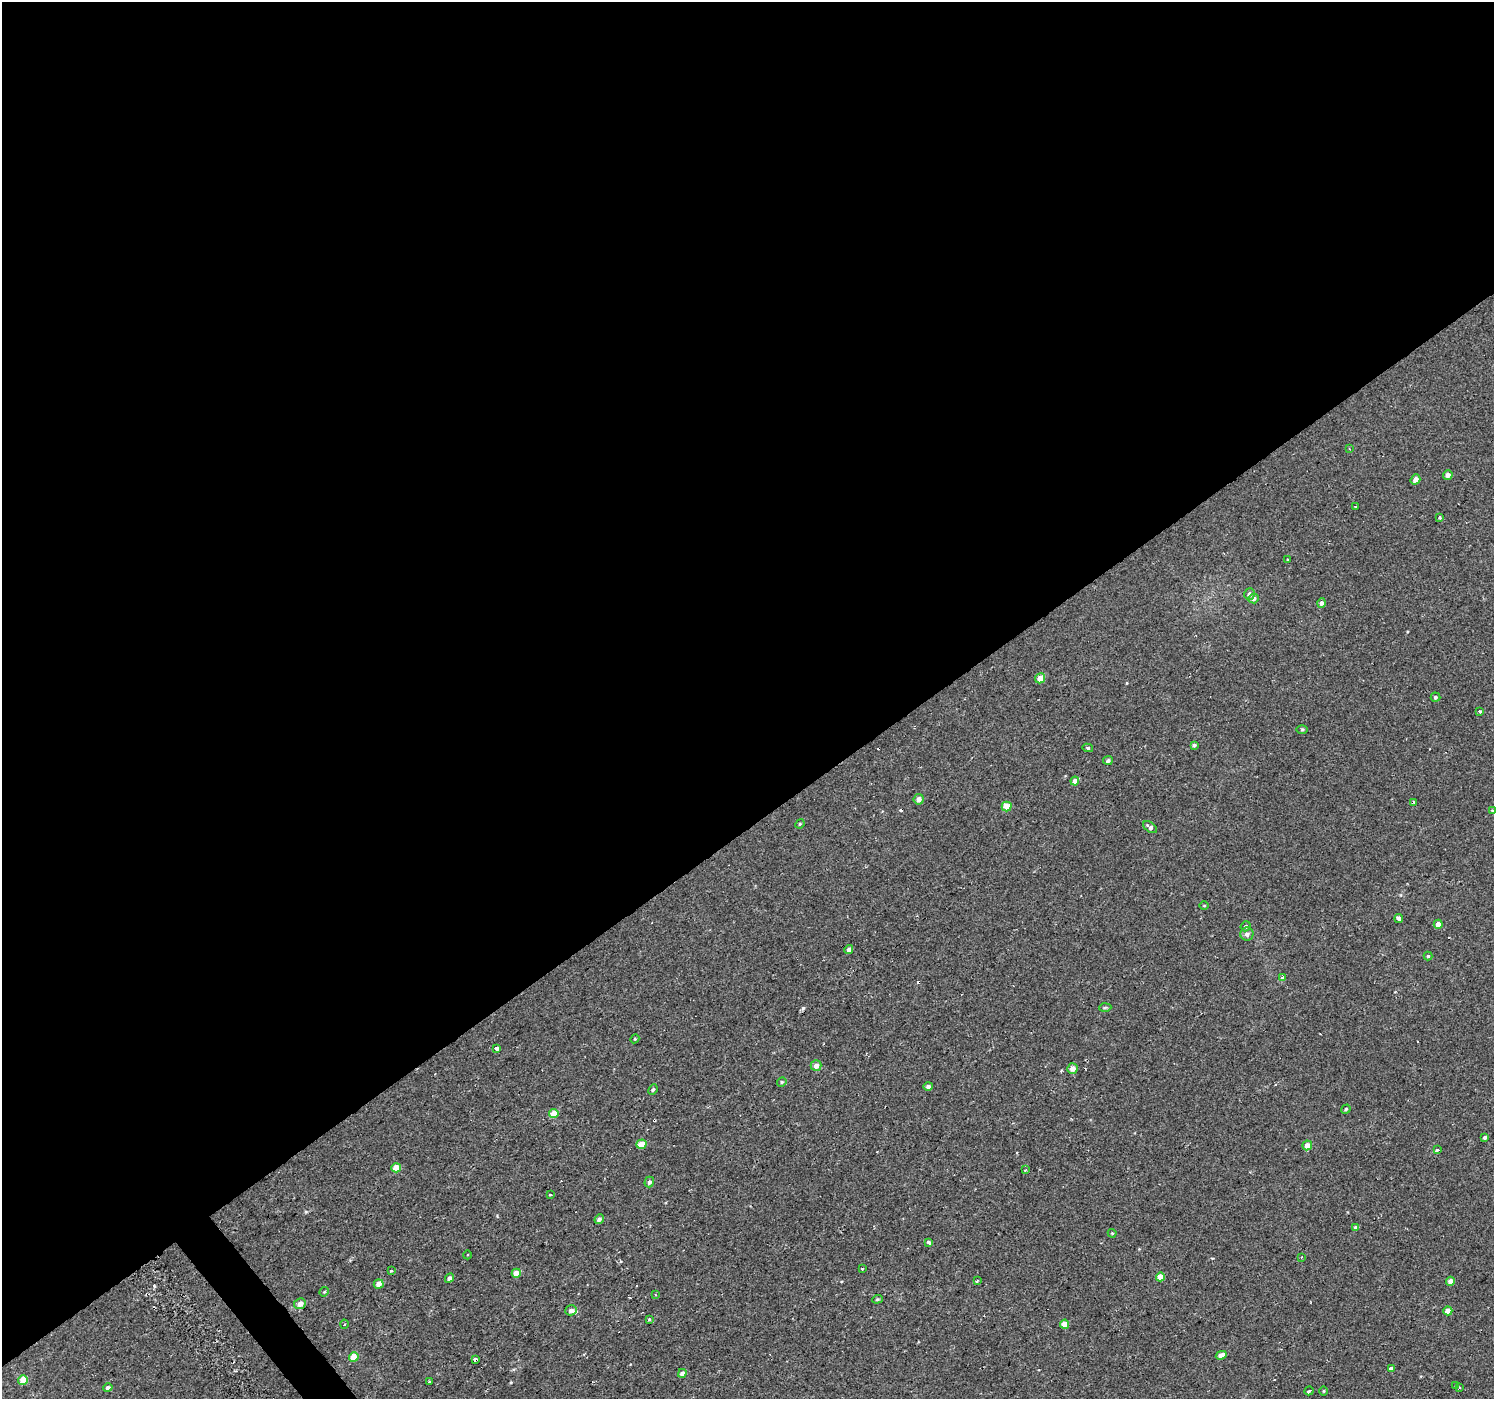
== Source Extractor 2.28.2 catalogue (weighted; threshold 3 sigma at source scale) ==
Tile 2 of 4 x 4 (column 2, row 1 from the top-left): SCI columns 1545-3036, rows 4420-5816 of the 6021 x 5949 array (HDU 1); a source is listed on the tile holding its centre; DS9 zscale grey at full resolution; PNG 1496 x 1401 px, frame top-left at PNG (2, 2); each listed source drawn as its Kron ellipse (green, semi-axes under 4 px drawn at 4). Shown black and unused: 60% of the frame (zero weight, under 2 of 3 exposures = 2% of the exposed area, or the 3 px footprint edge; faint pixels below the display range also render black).
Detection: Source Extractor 2.28.2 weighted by HDU 2 'WHT'; one run over the whole footprint, this tile lists its part. Background 0.00284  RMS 0.0057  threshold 0.0255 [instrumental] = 3 sigma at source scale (4.5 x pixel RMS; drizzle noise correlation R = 1.50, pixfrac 1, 0.0396/0.0396 arcsec/px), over >= 5 px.
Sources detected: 93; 8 cosmic-ray / hot-pixel residue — neither listed nor drawn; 1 inside a brighter listed object's ellipse — not listed separately; the other 84 listed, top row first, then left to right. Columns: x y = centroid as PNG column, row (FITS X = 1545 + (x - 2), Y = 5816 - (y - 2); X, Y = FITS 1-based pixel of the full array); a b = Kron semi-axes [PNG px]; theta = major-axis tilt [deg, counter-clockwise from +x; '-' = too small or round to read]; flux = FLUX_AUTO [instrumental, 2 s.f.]
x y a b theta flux
1349 449 3 2 - 0.47
1448 475 5 4 - 2.7
1415 479 5 4 - 3.7
1356 506 2 2 - 0.45
1440 517 3 3 - 1
1288 559 4 2 - 0.46
1250 594 6 5 - 2.2
1254 598 5 5 - 1.9
1321 603 5 4 - 1.7
1040 678 5 5 - 5.7
1435 697 5 4 - 0.97
1480 711 3 3 - 2.4
1302 730 6 4 1 0.67
1194 745 4 4 - 1.1
1088 748 5 4 - 0.85
1108 760 5 4 - 1.2
1075 781 4 4 - 3.9
919 799 5 5 - 3.1
1414 802 3 3 - 1.1
1007 807 5 4 - 8.1
1492 811 4 3 - 5.7
800 824 5 4 - 0.74
1150 827 8 4 -36 1.9
1204 906 5 3 - 0.5
1399 918 4 3 - 16
1438 924 4 4 - 3.2
1246 926 5 5 - 1.1
1247 934 6 6 - 2.3
849 950 4 4 - 2.8
1428 956 4 4 - 0.7
1283 977 3 3 - 9.1
1105 1008 6 4 2 0.82
635 1039 4 4 - 0.56
496 1048 4 3 - 5.1
816 1066 5 5 - 3.7
1073 1068 5 5 - 3.7
782 1082 5 4 - 0.71
928 1086 5 4 - 2
653 1090 5 4 - 0.8
1346 1109 5 4 - 0.92
554 1113 5 4 - 7.6
1485 1137 4 4 - 1.3
641 1144 5 4 - 8
1307 1145 5 4 - 3.9
1437 1150 4 3 - 5.1
396 1168 5 4 - 8.1
1025 1170 3 3 - 0.48
649 1182 5 4 - 1.6
551 1195 3 3 - 2.4
599 1219 5 4 - 1.5
1356 1227 4 4 - 1.5
1112 1233 4 4 - 0.66
929 1242 4 3 - 6.4
467 1255 4 3 - 0.5
1302 1257 3 3 - 0.78
862 1269 3 3 - 2.9
391 1271 3 3 - 1.1
516 1273 4 4 - 5.9
1160 1277 4 4 - 5.9
449 1278 5 4 - 1.9
977 1280 3 3 - 0.96
1450 1281 4 4 - 3.3
379 1284 5 4 - 3.3
324 1292 5 4 - 0.68
655 1294 3 2 - 0.49
877 1299 5 4 - 0.7
300 1304 6 5 - 3.7
571 1310 6 5 - 1.7
1448 1311 4 4 - 4
649 1319 4 3 - 0.57
344 1324 4 3 - 0.61
1065 1324 4 4 - 8.3
1221 1355 5 4 - 4.7
354 1357 5 4 - 7.6
475 1359 4 3 - 5.8
1391 1368 4 3 - 1.6
682 1373 4 4 - 2.7
23 1380 5 4 - 8
429 1382 3 3 - 1.8
1455 1386 3 3 - 1.2
1459 1387 3 3 - 0.7
108 1388 5 4 - 1.5
1309 1391 4 3 - 5.2
1324 1391 5 3 - 0.48
Overlapping masked pixels (flux is a lower limit): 1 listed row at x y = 475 1359
Isophote crosses this tile's border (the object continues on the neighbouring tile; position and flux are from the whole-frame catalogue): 1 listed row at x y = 1492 811